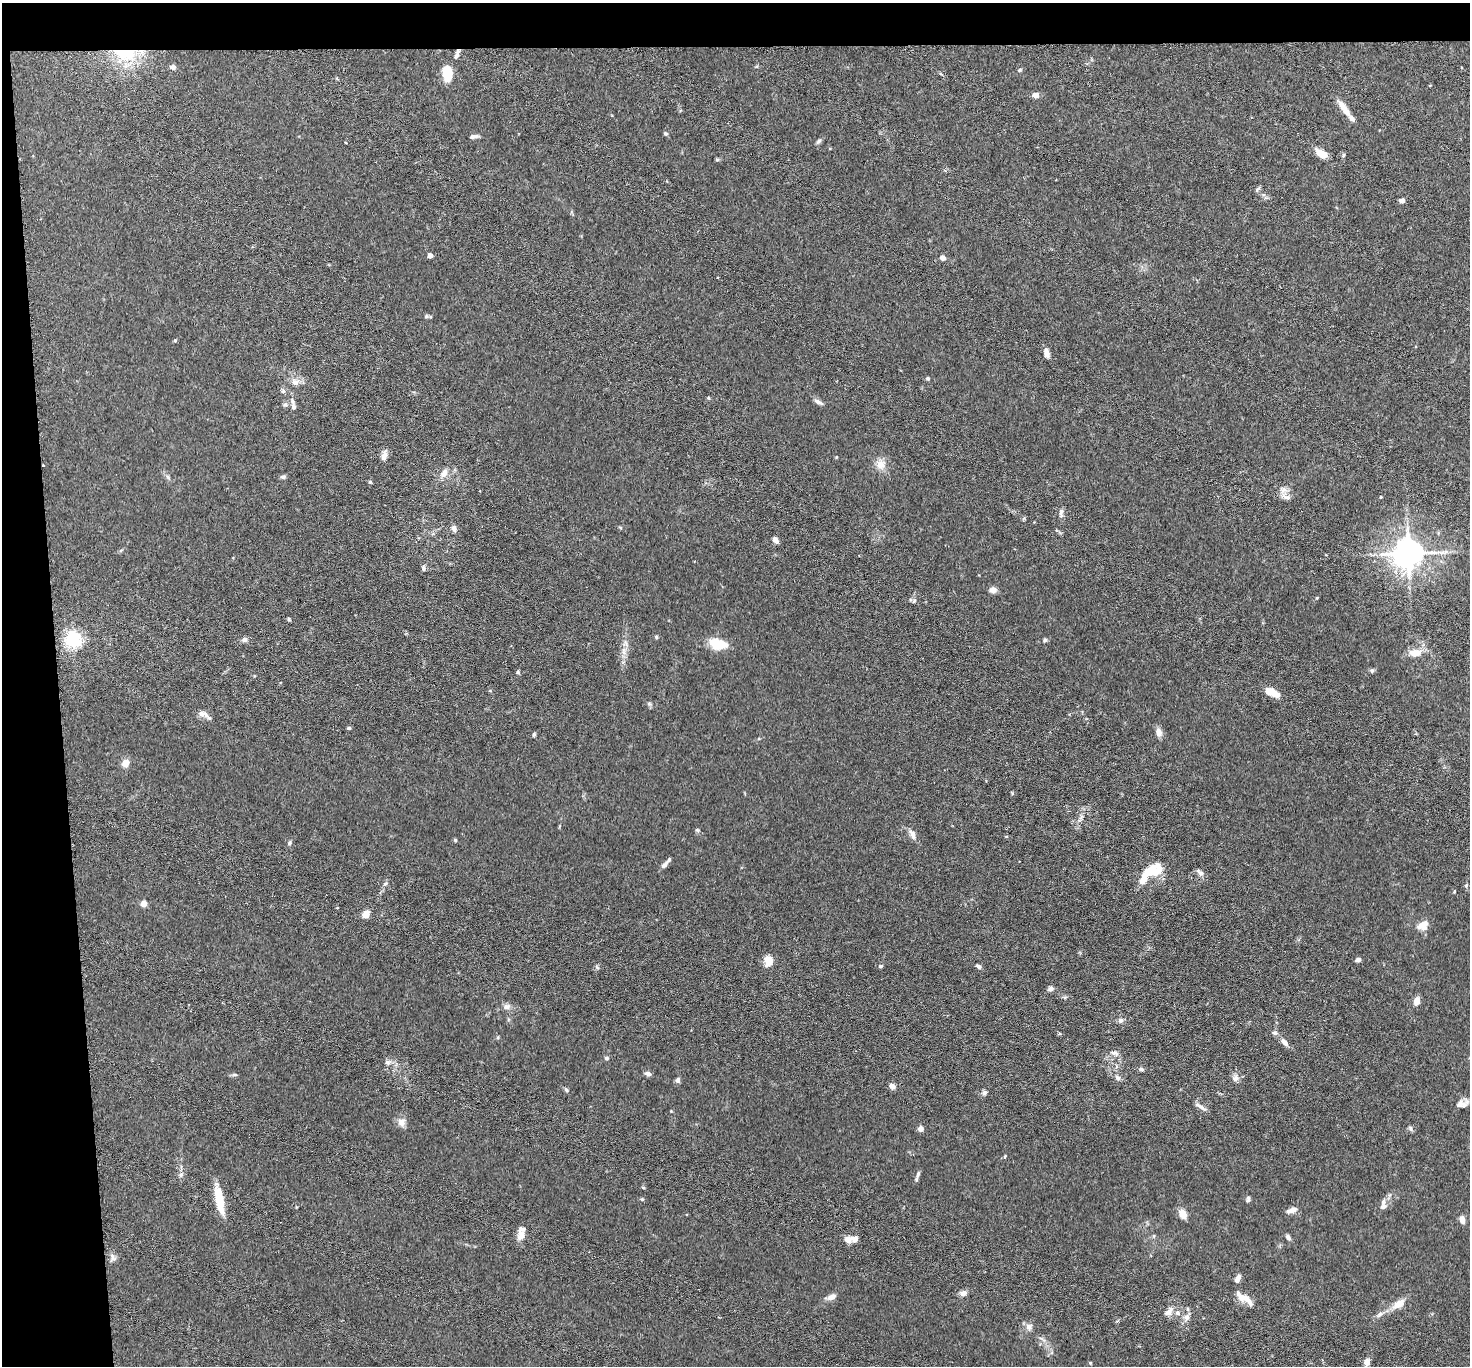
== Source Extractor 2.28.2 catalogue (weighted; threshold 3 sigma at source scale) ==
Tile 1 of 3 x 3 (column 1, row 1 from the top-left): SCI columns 6-1473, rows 2893-4256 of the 4413 x 4384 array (HDU 1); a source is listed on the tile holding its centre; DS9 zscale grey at full resolution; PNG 1472 x 1368 px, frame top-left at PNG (2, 3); no overlay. Shown black and unused: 7% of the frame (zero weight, under 3 of 6 exposures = <1% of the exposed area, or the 3 px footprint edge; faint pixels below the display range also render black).
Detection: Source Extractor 2.28.2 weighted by HDU 2 'WHT'; one run over the whole footprint, this tile lists its part. Background 0.0435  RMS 0.0023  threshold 0.00929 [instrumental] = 3 sigma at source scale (4.09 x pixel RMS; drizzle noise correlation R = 1.36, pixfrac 0.8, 0.05/0.05 arcsec/px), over >= 5 px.
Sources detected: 138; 2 inside a brighter object's white glare — not listed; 8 inside a brighter listed object's ellipse — not listed separately; the other 128 listed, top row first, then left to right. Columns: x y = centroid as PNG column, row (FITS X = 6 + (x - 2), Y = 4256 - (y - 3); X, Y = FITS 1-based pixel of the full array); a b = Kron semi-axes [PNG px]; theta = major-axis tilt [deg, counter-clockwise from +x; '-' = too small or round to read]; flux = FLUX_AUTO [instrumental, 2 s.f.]
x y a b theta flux
457 52 10 5 68 0.85
125 54 32 18 -8 9.9
173 67 6 5 - 0.78
1019 70 5 4 - 0.27
447 73 12 7 -80 7.6
1035 95 8 6 -2 1
1344 108 27 7 -55 2.4
665 133 5 5 - 0.34
474 136 11 5 9 0.67
819 141 8 5 37 0.42
1321 153 12 6 -34 3
1343 155 6 4 71 0.26
717 160 5 4 - 0.3
1257 189 10 4 48 0.35
1402 200 6 5 - 0.78
430 256 4 4 - 1.2
942 258 5 5 - 1.1
426 316 6 4 89 0.32
175 340 5 4 - 0.25
1046 353 10 5 -77 1.3
928 378 4 4 - 0.34
295 382 11 10 - 1.4
283 391 6 5 - 0.38
293 401 10 5 -72 0.69
819 402 15 5 -28 0.75
285 404 6 5 - 0.45
384 455 14 6 74 1.1
43 465 2 2 - 0.19
880 465 15 12 -52 2.1
444 473 12 8 63 1.5
168 477 7 4 -71 0.38
283 477 8 5 -1 0.41
370 482 4 4 - 0.34
1283 490 10 9 - 1.1
1380 497 3 3 - 0.26
1061 513 12 5 89 0.72
454 528 8 6 -80 0.79
775 540 7 5 -55 1.1
121 550 6 4 19 0.27
1408 553 9 9 - 340
423 568 7 5 -77 0.5
993 590 6 6 - 1.5
914 601 6 4 46 0.27
289 619 5 4 - 0.27
656 637 5 4 - 0.27
73 639 6 6 - 77
244 640 8 6 -11 0.64
1045 640 6 5 - 0.4
626 644 10 6 -66 0.86
717 644 18 10 -16 5.5
1414 653 14 11 -19 1.9
1372 671 6 5 - 0.35
518 672 6 4 89 0.28
1272 692 19 8 -26 2.5
649 704 6 5 - 0.36
203 714 16 8 -15 1.2
349 728 5 4 - 0.35
1159 732 10 7 -67 1.3
534 734 6 4 64 0.29
125 763 7 7 - 2
697 830 6 5 - 0.29
912 834 13 7 -65 1.2
455 840 4 4 - 0.28
289 843 6 5 - 0.4
664 865 11 5 42 0.84
1159 868 18 14 75 2.9
1149 871 10 7 28 4.9
1200 872 13 6 -37 0.72
385 883 7 5 40 0.45
1466 885 6 5 - 0.32
1454 891 4 3 - 0.2
143 904 4 4 - 3.1
366 914 5 5 - 3.2
1423 926 12 10 26 2.2
1358 960 6 4 16 0.67
768 961 12 9 75 2.2
880 966 6 5 - 0.31
979 966 6 4 -28 0.63
597 967 7 4 -46 0.3
1051 989 7 6 - 0.7
1417 1001 8 6 76 1.6
507 1007 10 7 13 0.93
1120 1020 8 7 - 0.61
1274 1033 8 6 -13 0.59
1285 1043 12 6 -48 1
1115 1053 12 6 -14 0.79
606 1058 6 5 - 0.33
388 1062 9 8 - 0.87
1141 1069 6 5 - 0.44
648 1073 9 5 -16 0.64
235 1075 8 4 8 0.33
1118 1078 8 6 -43 0.63
1235 1078 10 8 11 0.92
678 1080 7 6 - 0.53
892 1086 8 7 - 0.78
566 1090 7 4 -63 0.36
984 1093 7 7 - 0.57
1462 1104 14 7 16 1.3
1200 1106 17 5 -32 0.94
401 1122 11 10 - 1.4
1410 1128 8 5 -61 0.4
920 1129 4 4 - 2
1005 1157 4 3 - 0.29
918 1174 10 5 74 0.57
181 1175 7 6 - 0.54
642 1199 4 4 - 0.26
1248 1199 8 4 87 0.45
220 1202 31 10 -78 4.7
1383 1202 9 6 81 0.75
1292 1210 14 6 16 1.1
1183 1214 7 6 - 3
1462 1220 8 5 -80 1.3
521 1235 11 8 77 1.9
1288 1237 7 5 -51 0.58
848 1240 9 8 - 1.1
113 1257 12 8 -81 0.85
1238 1279 10 5 63 1
963 1293 6 5 - 1.4
832 1297 11 7 25 1.2
1241 1298 19 7 -53 1.7
1398 1304 18 9 32 2.4
1169 1311 15 8 46 1.3
1178 1313 8 5 -28 0.65
1379 1314 11 6 38 0.8
1187 1317 8 7 - 0.98
1029 1327 11 8 -80 0.94
1367 1362 8 7 - 1.4
1090 1363 4 3 - 0.21
Overlapping masked pixels (flux is a lower limit): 3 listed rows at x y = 457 52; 125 54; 43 465